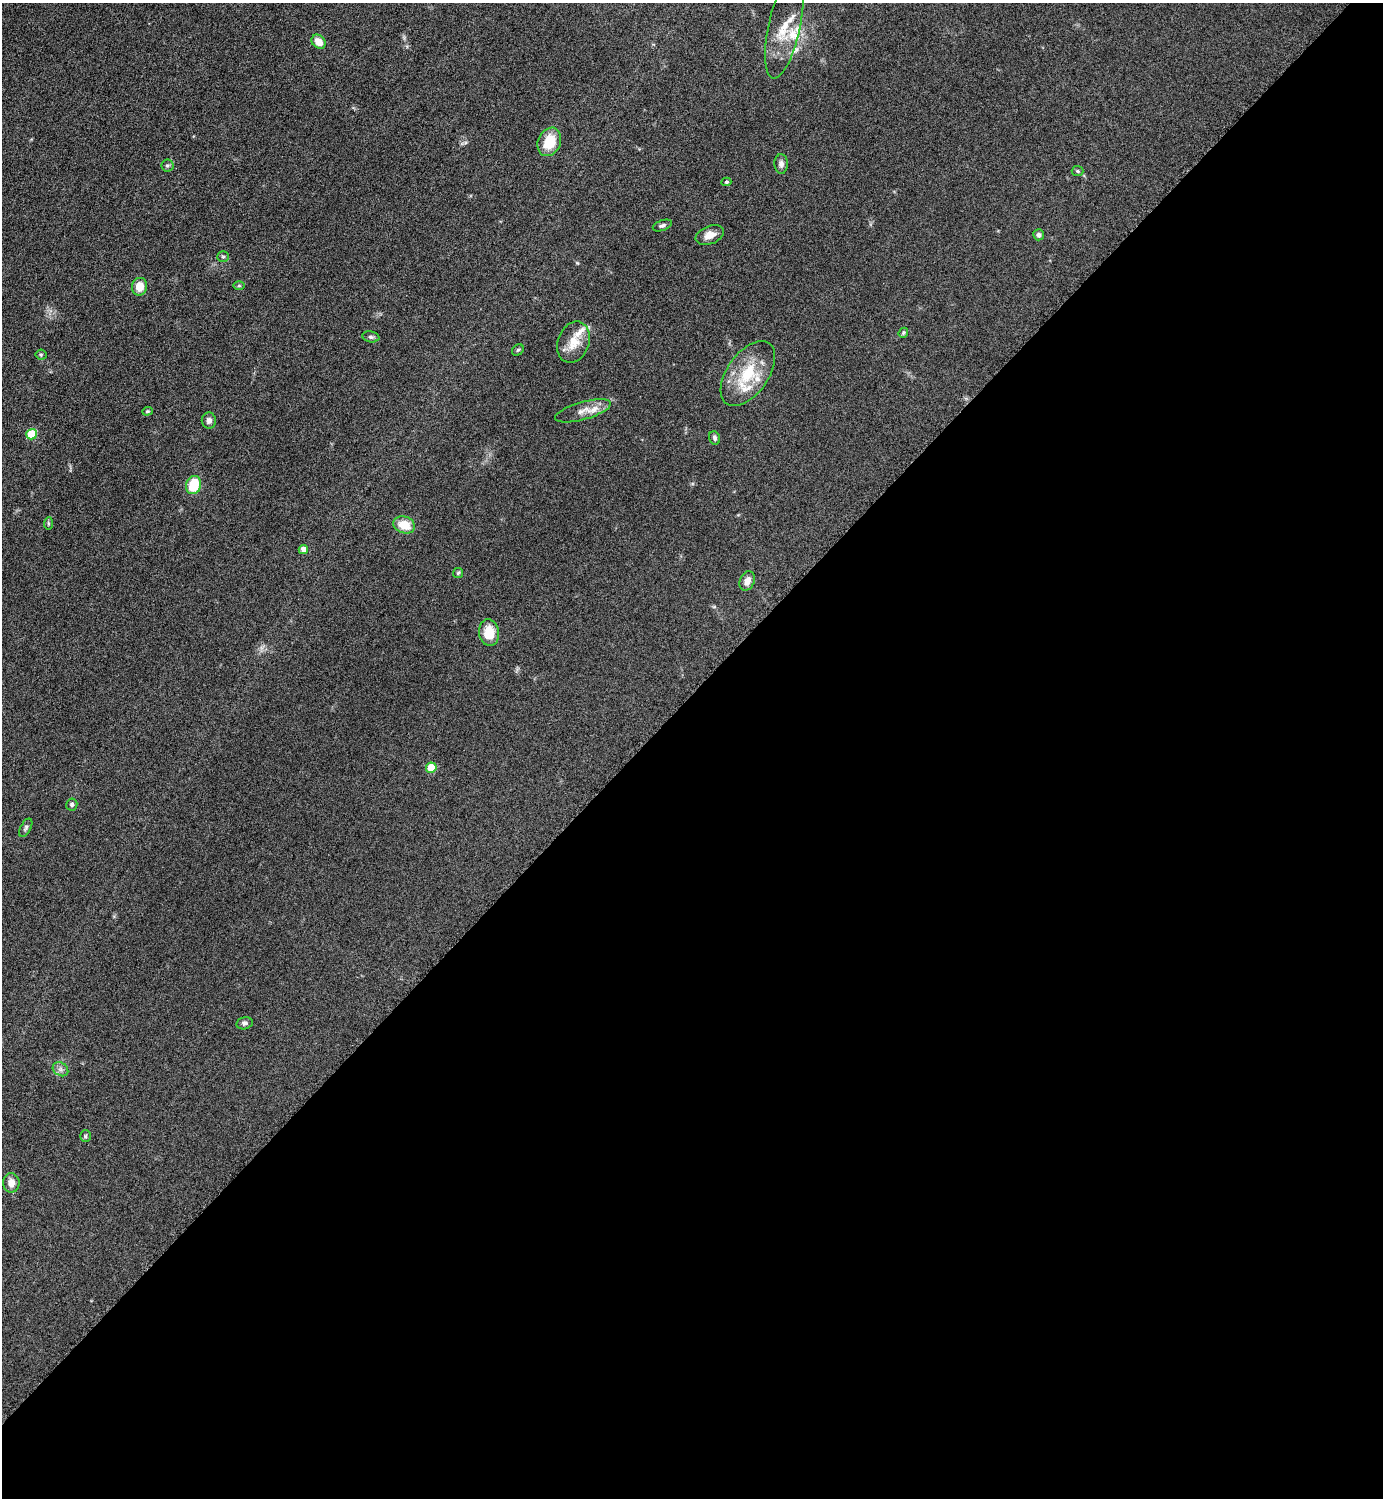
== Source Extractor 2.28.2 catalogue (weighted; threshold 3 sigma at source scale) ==
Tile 15 of 4 x 4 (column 3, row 4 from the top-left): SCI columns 3072-4452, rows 8-1503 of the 6002 x 6002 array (HDU 1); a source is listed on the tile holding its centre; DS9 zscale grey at full resolution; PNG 1385 x 1500 px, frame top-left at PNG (2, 3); each listed source drawn as its Kron ellipse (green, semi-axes under 4 px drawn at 4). Shown black and unused: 54% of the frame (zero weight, under 6 of 12 exposures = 1% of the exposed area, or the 3 px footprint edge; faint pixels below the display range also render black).
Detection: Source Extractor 2.28.2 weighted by HDU 2 'WHT'; one run over the whole footprint, this tile lists its part. Background 0.0871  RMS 0.0038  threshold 0.0156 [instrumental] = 3 sigma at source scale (4.09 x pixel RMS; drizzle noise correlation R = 1.36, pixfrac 0.8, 0.05/0.05 arcsec/px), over >= 5 px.
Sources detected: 43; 5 inside a brighter listed object's ellipse — not listed separately; the other 38 listed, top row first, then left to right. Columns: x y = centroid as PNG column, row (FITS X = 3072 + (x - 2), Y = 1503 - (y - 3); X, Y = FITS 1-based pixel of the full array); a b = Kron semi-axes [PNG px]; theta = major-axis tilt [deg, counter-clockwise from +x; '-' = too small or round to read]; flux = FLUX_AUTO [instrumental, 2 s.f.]
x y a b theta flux
784 26 53 16 78 11
318 42 8 6 -45 4
549 142 14 11 67 9.3
781 164 10 6 -89 1.4
167 166 6 6 - 0.69
1077 171 6 5 - 0.5
726 182 5 4 - 0.5
662 225 10 5 20 0.86
710 235 15 9 23 3.1
1039 235 5 5 - 1.1
223 257 6 5 - 0.57
239 285 6 4 0 0.38
140 287 9 7 80 4.7
903 333 5 4 - 0.59
371 337 8 5 -9 0.83
574 342 21 15 69 6.6
518 350 6 5 - 0.52
41 355 5 5 - 0.55
748 374 37 20 55 15
147 411 5 4 - 0.4
583 411 29 8 16 3.9
209 420 8 7 - 1.5
31 434 5 5 - 13
715 438 7 5 -70 0.9
194 485 9 7 72 11
48 523 6 4 85 0.5
404 525 11 8 -18 6.6
303 549 4 4 - 2.8
458 573 5 5 - 0.55
747 581 10 7 68 2.5
489 633 13 10 -82 7.4
431 768 5 5 - 9.5
72 805 6 5 - 0.79
26 828 10 5 61 0.84
244 1023 8 6 12 0.9
60 1069 8 6 -35 1.3
85 1136 6 5 - 0.57
11 1183 9 8 - 3